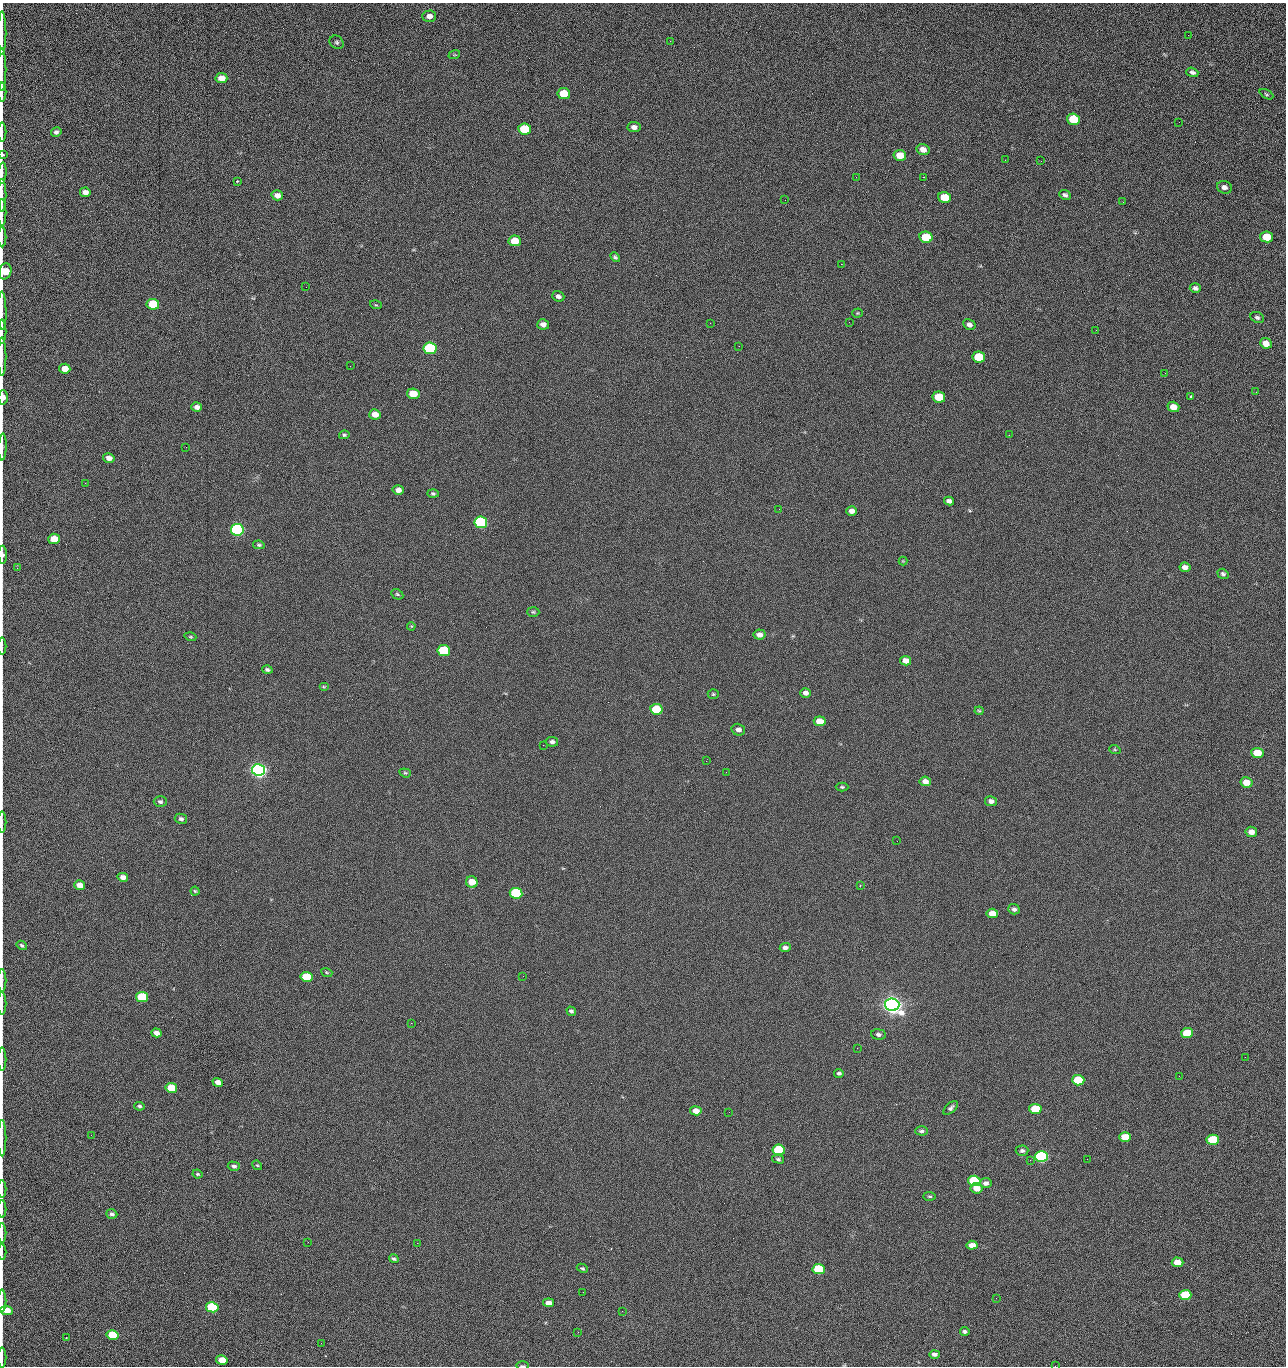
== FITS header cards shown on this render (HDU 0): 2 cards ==
NAXIS1  =                 1284 /fastest changing axis
NAXIS2  =                 1364 /next to fastest changing axis

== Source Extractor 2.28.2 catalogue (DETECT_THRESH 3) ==
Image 1284 x 1364 px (HDU 0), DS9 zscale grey, 1 PNG px = 1 image px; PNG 1288 x 1368 px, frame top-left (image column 1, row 1364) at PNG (2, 3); each listed source drawn as its Kron ellipse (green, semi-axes under 4 px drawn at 4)
Background 122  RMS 14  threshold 43.3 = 3 sigma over >= 5 px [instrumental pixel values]
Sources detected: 209; all 209 listed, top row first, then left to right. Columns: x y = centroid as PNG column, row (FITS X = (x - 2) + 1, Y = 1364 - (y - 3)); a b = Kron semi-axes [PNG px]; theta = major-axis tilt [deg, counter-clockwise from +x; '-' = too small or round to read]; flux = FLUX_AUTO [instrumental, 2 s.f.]
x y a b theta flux
429 16 7 5 1 4.9e+03
2 33 22 2 90 4.2e+03
1188 35 2 2 - 1.5e+03
670 41 2 2 - 2.4e+03
337 42 7 6 - 2.1e+03
454 55 6 3 18 9.9e+02
2 69 21 2 90 3.8e+03
1192 72 6 4 -19 2.5e+03
221 78 6 5 - 8.4e+03
2 92 9 2 90 1.8e+03
564 93 6 5 - 2.2e+04
1266 94 7 4 -28 1.5e+03
1073 119 6 5 - 4.3e+04
1179 122 2 2 - 1.1e+03
634 127 6 5 - 3.8e+03
525 129 6 5 - 5.3e+04
2 132 9 2 90 1.6e+03
56 132 5 5 - 2.5e+03
923 149 6 5 - 6.5e+03
3 154 3 2 - 2.5e+03
900 155 6 5 - 1.6e+04
1005 160 2 2 - 1.3e+03
1041 161 2 2 - 1.9e+03
2 173 11 3 86 2.2e+03
856 177 2 2 - 2.3e+03
923 177 2 2 - 3.0e+04
237 181 3 3 - 1.0e+03
1224 187 7 6 - 4.0e+03
85 192 5 4 - 4.9e+03
2 195 16 2 90 2.8e+03
277 195 6 5 - 5.8e+03
1065 195 6 4 -26 2.5e+03
945 197 6 5 - 2.8e+04
785 200 2 2 - 4.8e+02
1123 202 3 2 - 8.5e+02
2 213 14 2 90 2.0e+03
2 237 10 2 90 1.8e+03
926 237 6 5 - 4.1e+04
1267 237 6 5 - 2.4e+04
515 241 6 5 - 1.9e+04
615 257 6 4 -46 1.7e+03
841 264 2 2 - 2.6e+04
5 271 8 6 75 2.3e+04
306 287 2 2 - 5.1e+02
1195 288 5 5 - 2.5e+03
558 296 6 5 - 2.9e+03
153 304 6 5 - 5.0e+04
376 305 6 3 -17 9.0e+02
2 311 19 2 -89 3.1e+03
857 313 5 4 - 1.1e+03
1257 318 7 5 -24 2.0e+03
849 322 2 2 - 5.8e+02
710 323 2 2 - 3.2e+03
543 324 6 5 - 4.9e+03
969 325 6 5 - 3.5e+03
1096 330 2 2 - 5.2e+02
2 332 12 2 90 2.0e+03
1266 343 6 5 - 9.7e+03
739 346 2 2 - 4.3e+02
430 348 6 6 - 1.6e+05
2 357 19 2 90 2.9e+03
979 357 6 5 - 3.8e+04
350 366 2 2 - 3.2e+03
65 369 5 5 - 1.0e+04
1165 373 2 2 - 8.2e+02
1256 392 2 2 - 9.6e+02
413 394 6 5 - 1.9e+04
3 397 7 4 -89 6.5e+03
939 397 6 5 - 3.3e+04
1190 397 3 3 - 4.4e+03
197 407 5 4 - 4.4e+03
1173 407 6 5 - 9.5e+03
375 414 6 5 - 9.2e+03
344 435 5 4 - 1.4e+03
1009 435 2 2 - 1.3e+03
2 447 14 3 87 2.3e+03
186 447 2 2 - 2.8e+03
109 458 6 5 - 5.9e+03
85 483 3 2 - 9.7e+02
398 490 6 5 - 5.2e+03
433 493 6 4 -2 1.5e+03
949 501 5 4 - 3.2e+03
779 509 2 2 - 4.8e+02
852 511 5 4 - 4.8e+03
481 522 6 5 - 1.9e+05
237 530 6 5 - 3.2e+05
54 539 6 5 - 1.8e+04
259 545 6 4 -9 1.6e+03
3 555 9 4 -89 3.6e+03
903 561 4 4 - 9.8e+02
1185 567 5 4 - 5.0e+03
17 568 3 3 - 7.3e+02
1223 574 6 5 - 2.1e+03
397 594 6 5 - 1.4e+03
533 612 6 5 - 1.5e+03
411 626 4 3 - 9.0e+02
759 635 6 5 - 5.2e+03
190 637 6 3 -18 1.1e+03
2 646 8 2 90 1.4e+03
444 651 6 5 - 9.0e+04
905 661 5 4 - 6.8e+03
267 670 5 4 - 1.9e+03
324 687 5 3 - 9.2e+02
805 693 5 4 - 3.9e+03
713 694 5 4 - 1.3e+03
656 709 6 5 - 4.7e+04
979 711 4 4 - 1.1e+03
820 721 6 5 - 1.4e+04
738 730 7 6 - 3.9e+03
552 742 6 4 -11 2.6e+03
543 745 2 2 - 3.2e+03
1115 750 6 3 -19 1.0e+03
1257 753 6 5 - 2.6e+04
706 761 2 2 - 2.2e+03
259 770 6 5 - 7.2e+05
726 772 2 2 - 2.6e+03
405 773 6 4 -20 1.3e+03
925 781 5 5 - 5.8e+03
1246 782 6 5 - 1.3e+04
842 787 6 4 -1 1.5e+03
991 801 6 5 - 3.9e+03
160 802 6 5 - 2.2e+03
181 819 6 5 - 2.2e+03
2 822 10 2 90 1.6e+03
1251 832 6 5 - 6.0e+03
897 841 2 2 - 3.9e+02
123 877 5 4 - 5.3e+03
472 882 6 5 - 1.3e+04
80 885 5 4 - 9.5e+03
860 885 3 3 - 8.2e+02
195 891 4 4 - 1.1e+03
516 893 6 5 - 1.2e+05
1014 909 6 5 - 2.8e+03
992 913 6 4 -6 9.1e+03
22 945 5 4 - 1.8e+03
785 947 5 4 - 3.3e+03
327 972 6 3 -20 1.1e+03
523 976 2 2 - 2.1e+03
306 977 6 5 - 3.2e+04
2 980 11 2 90 1.9e+03
142 997 6 5 - 5.1e+04
2 1003 11 2 90 2.1e+03
892 1005 7 6 - 1.2e+06
571 1011 5 4 - 2.0e+03
411 1023 2 2 - 5.6e+03
156 1033 5 4 - 5.7e+03
1187 1033 6 5 - 2.8e+04
878 1035 7 5 -8 2.6e+03
857 1048 2 2 - 1.5e+03
1245 1057 2 2 - 1.7e+03
2 1059 11 2 90 1.7e+03
839 1073 5 4 - 2.1e+03
1179 1076 2 2 - 2.6e+03
1078 1080 6 5 - 4.8e+04
218 1082 5 4 - 5.3e+03
171 1088 6 5 - 3.0e+04
139 1106 5 4 - 1.7e+03
951 1108 9 5 42 2.6e+03
1035 1109 6 5 - 4.3e+04
696 1111 5 4 - 8.5e+03
729 1112 2 2 - 8.5e+02
921 1131 6 4 -2 2.1e+03
91 1135 2 2 - 2.5e+03
1125 1137 6 5 - 1.7e+04
2 1138 18 2 90 3.1e+03
1213 1140 6 5 - 5.8e+04
779 1150 6 5 - 7.8e+04
1022 1151 6 5 - 2.4e+03
1041 1157 6 5 - 2.8e+05
778 1159 6 4 -15 1.7e+03
1087 1159 2 2 - 1.3e+03
1030 1160 3 2 - 1.1e+03
257 1165 5 4 - 1.3e+03
234 1166 6 4 -15 2.6e+03
198 1174 5 3 - 1.3e+03
974 1181 6 5 - 8.4e+04
986 1183 6 5 - 3.6e+03
976 1188 6 5 - 9.8e+03
2 1189 9 2 90 1.3e+03
930 1196 6 4 -3 1.5e+03
2 1209 9 2 90 1.3e+03
112 1214 5 4 - 2.5e+03
2 1233 10 2 90 1.3e+03
308 1242 2 2 - 1.8e+03
417 1243 2 2 - 5.4e+03
972 1245 5 4 - 8.4e+03
2 1252 8 2 90 8.2e+02
394 1259 5 4 - 1.6e+03
1177 1262 6 5 - 1.4e+04
582 1268 6 4 -26 1.5e+03
819 1269 6 5 - 7.9e+04
583 1292 2 2 - 5.1e+02
1185 1295 6 5 - 4.6e+04
996 1298 2 2 - 2.8e+03
2 1301 11 2 90 1.6e+03
549 1303 5 4 - 7.4e+03
212 1307 6 5 - 9.9e+04
7 1310 6 4 -5 1.6e+04
622 1311 3 2 - 8.4e+02
965 1331 5 4 - 2.1e+03
578 1332 2 2 - 3.6e+03
113 1335 6 5 - 5.3e+04
66 1338 3 2 - 6.2e+02
321 1343 2 2 - 1.1e+03
934 1354 5 4 - 3.4e+03
2 1358 10 2 90 1.4e+03
222 1360 6 4 -12 1.8e+04
522 1366 6 3 0 1.0e+03
1055 1366 2 2 - 2.1e+03
At the frame edge (FLAGS 8, measured only in part): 31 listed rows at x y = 2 33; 2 69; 2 92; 2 132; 3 154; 2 173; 2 195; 2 213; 2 237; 5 271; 2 311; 2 332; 2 357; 3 397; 2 447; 3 555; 2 646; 2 822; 2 980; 2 1003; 2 1059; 2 1138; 2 1189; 2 1209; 2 1233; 2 1252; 2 1301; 7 1310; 2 1358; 522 1366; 1055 1366

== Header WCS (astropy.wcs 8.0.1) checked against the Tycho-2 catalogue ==
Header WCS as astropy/WCSLIB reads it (CRVAL/CRPIX/CD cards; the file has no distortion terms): RA---TAN/DEC--TAN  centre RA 15:41:40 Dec +52:00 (235.42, +51.99 deg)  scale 1.26 arcsec/px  FOV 26.9' x 28.5'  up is +92 deg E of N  parity flipped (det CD > 0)
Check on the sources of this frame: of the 60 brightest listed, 9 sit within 2.0 arcsec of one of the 11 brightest Tycho-2 stars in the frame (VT <= 12.29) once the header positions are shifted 0.14 arcsec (0.11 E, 0.09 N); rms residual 0.88 arcsec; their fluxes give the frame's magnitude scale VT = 24.38 - 2.5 log10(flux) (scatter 0.22 mag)
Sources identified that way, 9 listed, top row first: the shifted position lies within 2.0 arcsec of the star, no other Tycho-2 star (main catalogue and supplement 1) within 4.0 arcsec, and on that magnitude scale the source's flux lands within +1.5 / -3 mag of the star's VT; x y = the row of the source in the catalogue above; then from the Tycho-2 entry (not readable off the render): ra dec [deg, ICRS J2000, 3 dp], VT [Tycho-2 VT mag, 2 dp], TYC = Tycho-2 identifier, HIP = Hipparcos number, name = IAU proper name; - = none
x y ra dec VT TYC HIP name
430 348 235.614 +52.064 11.61 3489-1132-1 - -
481 522 235.514 +52.049 11.19 3489-1407-1 - -
259 770 235.378 +52.130 9.31 3489-1322-1 76850 -
516 893 235.303 +52.042 11.52 3489-958-1 - -
892 1005 235.232 +51.912 9.59 3489-824-1 - -
1041 1157 235.143 +51.862 10.97 3489-1016-1 - -
974 1181 235.131 +51.886 12.29 3489-908-1 - -
819 1269 235.084 +51.941 11.45 3489-1346-1 - -
212 1307 235.075 +52.152 11.74 3489-912-1 - -